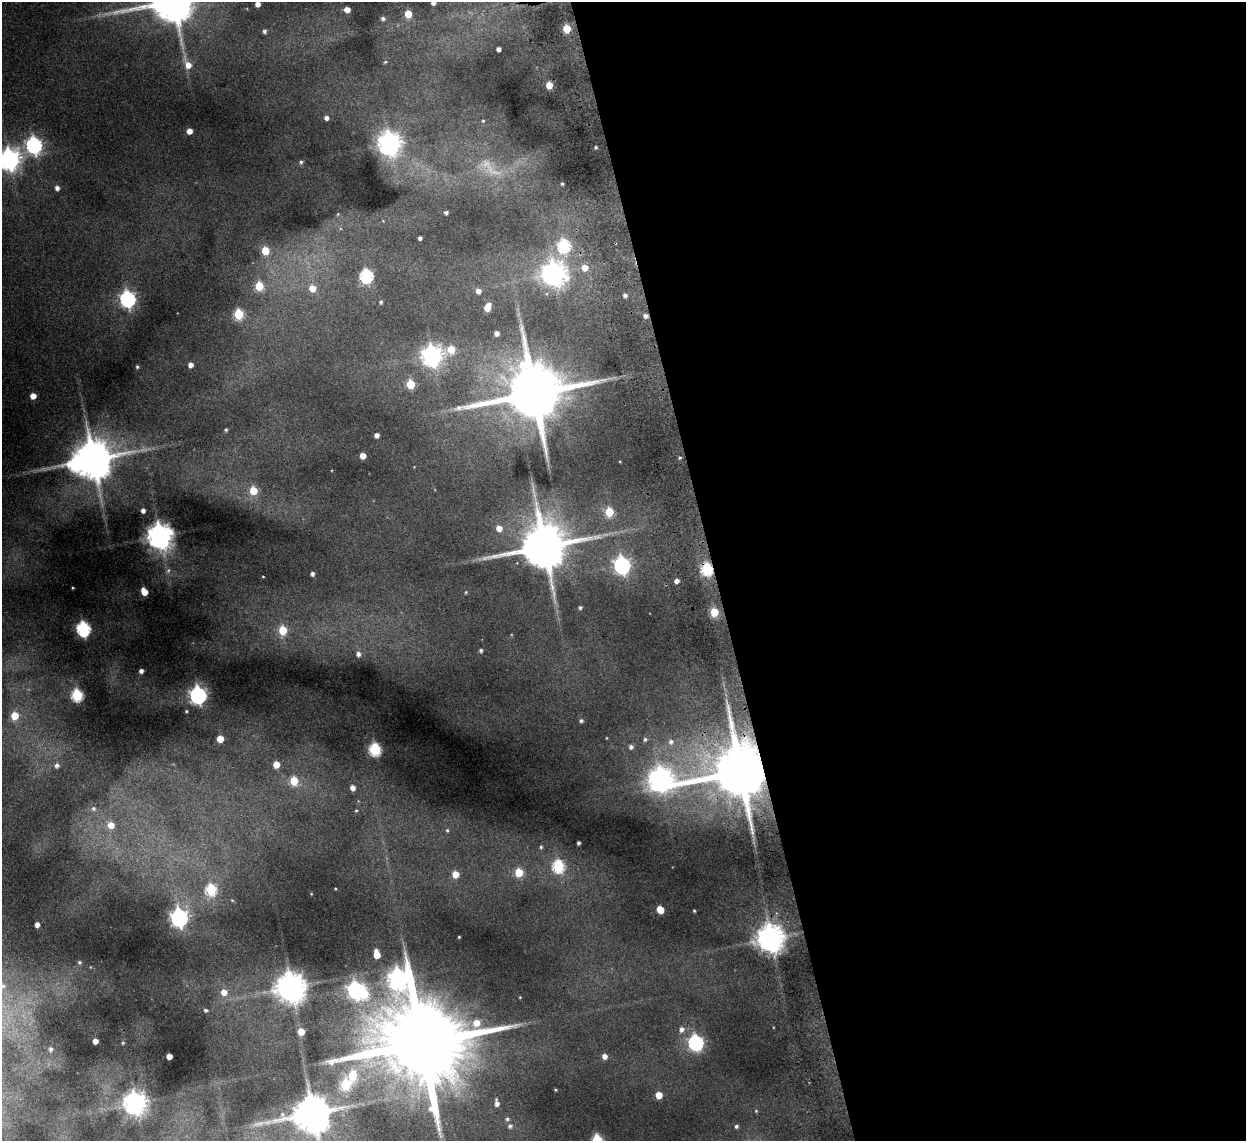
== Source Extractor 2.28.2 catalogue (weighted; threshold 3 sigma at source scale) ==
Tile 8 of 4 x 4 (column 4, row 2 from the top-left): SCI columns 3787-5030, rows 2434-3572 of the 5082 x 4980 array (HDU 1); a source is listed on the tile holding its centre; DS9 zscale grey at full resolution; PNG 1248 x 1143 px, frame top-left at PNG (2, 2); no overlay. Shown black and unused: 43% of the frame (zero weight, under 2 of 3 exposures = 3% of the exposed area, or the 3 px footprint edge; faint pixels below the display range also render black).
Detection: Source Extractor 2.28.2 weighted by HDU 2 'WHT'; one run over the whole footprint, this tile lists its part. Background 0.189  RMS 0.016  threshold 0.0721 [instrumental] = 3 sigma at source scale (4.5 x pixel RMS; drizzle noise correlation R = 1.50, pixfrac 1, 0.05/0.05 arcsec/px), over >= 5 px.
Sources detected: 141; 4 too faint to see at this stretch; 2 inside a brighter object's white glare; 1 long thin detection or spike segment (spike, bleed or trail) — not listed; the other 134 listed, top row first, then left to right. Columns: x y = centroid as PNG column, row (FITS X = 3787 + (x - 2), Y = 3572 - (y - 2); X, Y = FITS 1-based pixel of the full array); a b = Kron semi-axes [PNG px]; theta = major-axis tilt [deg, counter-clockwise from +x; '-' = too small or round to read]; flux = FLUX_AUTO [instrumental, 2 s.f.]
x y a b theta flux
433 2 5 5 - 7.2
258 4 4 4 - 8.8
347 9 5 5 - 13
408 14 5 5 - 39
383 18 6 6 - 4.6
567 29 5 5 - 46
264 31 5 4 - 4
498 49 4 4 - 7.3
385 62 5 4 - 1.7
188 65 7 7 - 14
549 85 5 5 - 25
326 118 5 4 - 6.2
483 121 4 3 - 2
189 131 5 4 - 12
389 143 8 7 - 1300
34 145 7 7 - 440
596 147 4 3 - 2.1
9 159 8 8 - 1100
301 162 5 4 - 2.5
562 184 4 3 - 2.2
57 188 5 4 - 6.7
446 212 4 3 - 3.9
420 238 4 4 - 4.9
564 246 7 6 - 190
265 251 5 5 - 47
585 268 6 6 - 16
554 273 9 8 - 1300
366 276 6 6 - 240
259 286 6 5 - 52
312 288 6 6 - 19
478 291 5 5 - 9.7
625 295 4 3 - 4.4
128 299 7 6 - 420
381 302 4 3 - 2.9
487 307 7 5 69 27
239 314 6 5 - 98
645 316 5 4 - 4.7
497 333 4 4 - 6.5
451 349 5 5 - 38
432 356 8 7 - 980
190 365 5 4 - 9.1
137 367 4 4 - 2.3
410 384 5 5 - 52
534 393 19 15 9 13000
33 396 5 5 - 14
226 430 3 3 - 2.2
377 435 4 4 - 6.3
363 456 5 4 - 16
680 457 4 3 - 1.7
93 459 11 11 - 5300
253 490 6 5 - 39
143 510 4 4 - 6.4
609 512 5 5 - 64
499 528 6 6 - 14
160 536 8 8 - 1800
544 546 14 13 - 8100
622 565 7 6 - 500
707 569 6 6 - 170
312 574 4 3 - 5
263 576 3 2 - 0.98
677 581 4 4 - 7.2
73 588 3 2 - 1.1
144 592 6 5 - 22
466 592 4 3 - 1.4
580 608 4 4 - 2.7
714 612 5 5 - 52
83 629 7 6 - 290
283 630 6 5 - 58
481 650 4 4 - 3.3
358 654 6 6 - 5.9
141 671 4 4 - 6.3
77 695 6 6 - 160
198 695 7 7 - 550
186 711 4 3 - 1.9
15 716 6 5 - 37
581 721 5 4 - 3.3
220 739 5 5 - 29
645 739 5 5 - 3.5
671 742 7 7 - 5.9
631 747 6 5 - 5
375 749 6 6 - 180
276 764 5 5 - 19
57 765 6 5 - 5.2
740 772 17 14 8 14000
661 779 11 10 - 1300
294 781 6 5 - 45
352 788 5 5 - 9.3
93 809 7 7 - 4.8
356 810 4 4 - 1.6
111 825 7 6 - 20
447 830 5 4 - 2.1
578 843 4 3 - 3.5
541 847 5 4 - 2.4
558 866 6 6 - 170
519 872 5 5 - 56
455 874 5 5 - 23
335 888 3 2 - 1.2
211 890 6 6 - 120
232 900 5 4 - 1.6
660 910 6 5 - 32
694 911 3 2 - 1.4
179 918 7 6 - 700
37 924 4 4 - 7.8
459 937 3 2 - 1.3
771 938 8 8 - 2200
377 954 7 5 -80 27
79 962 5 5 - 2.6
398 979 11 10 - 930
2 986 8 7 - 7.2
291 987 9 9 - 2500
355 990 7 6 - 470
224 992 7 6 - 16
206 1010 4 4 - 3.5
681 1029 7 6 - 7.4
301 1032 5 5 - 21
95 1041 4 4 - 12
696 1042 7 6 - 370
123 1043 4 3 - 1.6
422 1043 37 19 8 35000
50 1049 5 4 - 4
169 1056 4 4 - 16
604 1056 5 5 - 9.5
352 1075 6 5 - 64
346 1085 6 5 - 92
555 1090 4 3 - 1.3
659 1095 5 5 - 24
135 1103 8 7 - 1400
497 1103 6 3 -81 6.7
756 1111 4 4 - 1.5
313 1113 10 10 - 4600
507 1119 5 4 - 2.6
510 1126 6 5 - 3.7
736 1126 4 4 - 2.9
597 1139 6 5 - 110
Overlapping masked pixels (flux is a lower limit): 2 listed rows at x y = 707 569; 740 772
Isophote crosses this tile's border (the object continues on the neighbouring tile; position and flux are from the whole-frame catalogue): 4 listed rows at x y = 433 2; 9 159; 2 986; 597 1139